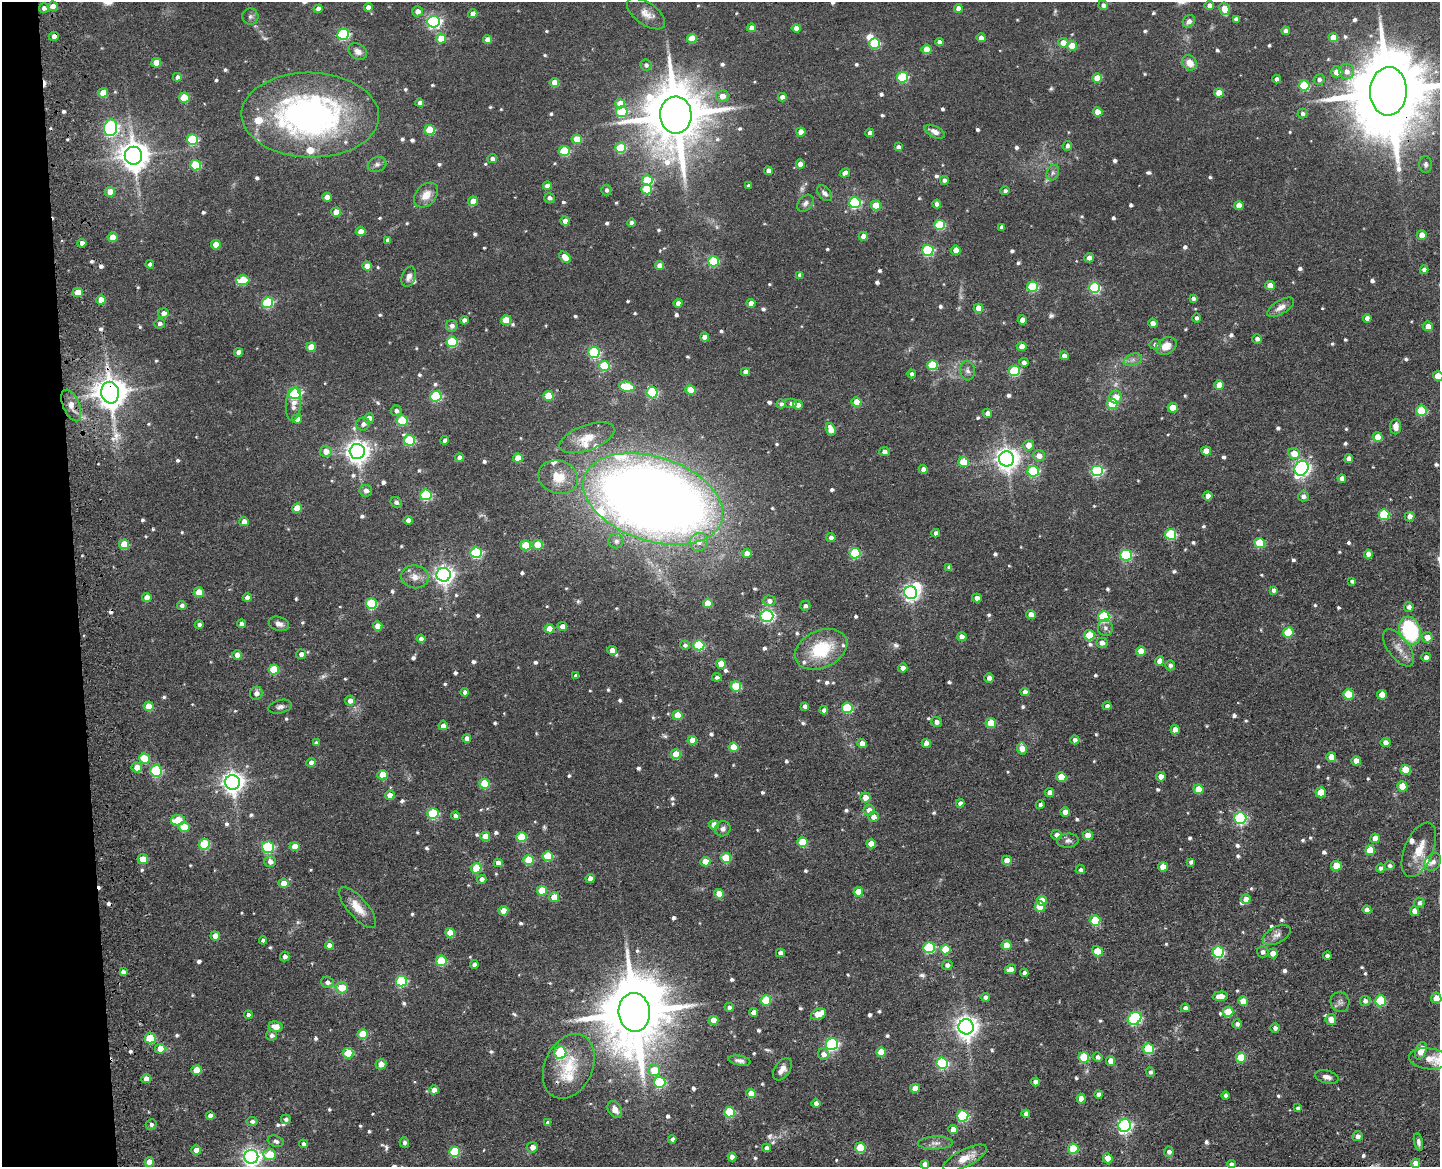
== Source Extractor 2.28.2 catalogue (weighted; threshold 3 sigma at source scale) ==
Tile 4 of 3 x 4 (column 1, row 2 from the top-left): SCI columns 305-1742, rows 2442-3606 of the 4896 x 4920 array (HDU 1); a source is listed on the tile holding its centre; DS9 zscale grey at full resolution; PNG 1442 x 1169 px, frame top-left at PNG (2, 2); each listed source drawn as its Kron ellipse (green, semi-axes under 4 px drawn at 4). Shown black and unused: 5% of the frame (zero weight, under 3 of 4 exposures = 9% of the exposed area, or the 3 px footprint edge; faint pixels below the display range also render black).
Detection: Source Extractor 2.28.2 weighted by HDU 2 'WHT'; one run over the whole footprint, this tile lists its part. Background 0.0674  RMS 0.008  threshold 0.0358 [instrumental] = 3 sigma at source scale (4.5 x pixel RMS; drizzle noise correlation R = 1.50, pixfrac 1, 0.05/0.05 arcsec/px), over >= 5 px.
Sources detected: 808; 8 too faint to see at this stretch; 4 inside a brighter object's white glare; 7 cosmic-ray / hot-pixel residue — neither listed nor drawn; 14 inside a brighter listed object's ellipse — not listed separately; of the other 775, all 500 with FLUX_AUTO >= 2.26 (the completeness limit of this list) listed and drawn (275 fainter detections not listed), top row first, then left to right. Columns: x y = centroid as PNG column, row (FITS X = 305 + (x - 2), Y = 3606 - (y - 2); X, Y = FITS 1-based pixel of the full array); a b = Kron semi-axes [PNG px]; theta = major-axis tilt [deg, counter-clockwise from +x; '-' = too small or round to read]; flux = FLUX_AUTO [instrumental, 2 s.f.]
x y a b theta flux
1103 5 5 4 - 3.1
1209 5 5 4 - 4.3
53 6 5 5 - 6.6
368 7 4 4 - 4.8
44 8 5 5 - 2.9
958 8 4 4 - 6.9
318 9 4 4 - 5.7
1224 9 6 5 - 16
417 11 5 5 - 6.2
473 14 4 4 - 5.8
646 14 22 11 -35 8.6
250 16 8 8 - 2.5
1236 19 4 4 - 2.9
1189 21 7 5 47 3.7
433 22 6 6 - 180
751 28 4 4 - 6.5
796 28 4 4 - 5.3
1286 31 4 4 - 3.7
343 34 6 5 - 91
54 36 5 4 - 4.1
1333 37 5 4 - 12
441 38 5 5 - 15
692 38 5 4 - 20
981 38 4 4 - 4.9
487 40 4 4 - 7.3
939 42 4 4 - 3.5
875 43 5 5 - 49
1063 43 5 5 - 8.5
1072 46 5 4 - 15
927 49 5 5 - 19
358 51 10 7 -35 4.9
156 63 5 5 - 14
1189 63 8 6 -49 9.4
646 65 6 5 - 2.5
1347 71 8 7 - 5.4
1337 72 6 5 - 8
177 77 4 4 - 3.1
902 77 5 5 - 55
1097 78 5 4 - 16
1277 79 4 4 - 4.8
1319 80 5 5 - 2.9
554 82 5 4 - 11
1304 85 5 5 - 46
1388 91 24 18 88 12000
103 93 5 5 - 15
1219 93 5 4 - 14
722 96 6 6 - 7.7
782 97 4 4 - 4.5
184 98 5 5 - 28
420 103 4 4 - 4
620 104 5 5 - 17
622 112 6 5 - 38
1098 112 5 4 - 10
1302 114 5 5 - 2.6
310 115 69 42 -1 270
676 115 18 15 -87 6600
111 128 8 6 82 160
430 130 5 5 - 36
801 132 4 4 - 9.2
935 132 11 5 -27 5
870 133 4 4 - 5.1
192 139 5 5 - 58
577 139 5 4 - 19
1067 146 5 4 - 2.6
898 147 4 4 - 3.3
621 148 5 5 - 40
564 151 5 5 - 44
133 156 9 8 - 1200
492 159 5 4 - 3.8
377 164 9 7 22 3
800 164 4 4 - 8.1
1426 164 8 6 -90 2.6
196 165 5 5 - 38
768 171 4 4 - 4.2
845 173 5 4 - 5
1053 173 8 6 69 2.4
647 180 5 5 - 42
944 180 4 4 - 2.4
547 186 4 4 - 6
748 186 4 4 - 2.4
647 189 5 5 - 32
606 190 5 5 - 2.5
1005 191 4 4 - 2.3
110 192 5 4 - 9.1
824 193 9 6 -46 3.1
426 195 14 10 48 9.1
327 197 5 4 - 6.2
549 198 5 4 - 3.1
473 201 5 4 - 9.9
855 202 6 5 - 93
805 203 9 7 47 3.1
937 204 4 4 - 3.8
876 205 5 5 - 21
1239 206 5 4 - 9.3
336 212 5 4 - 13
565 221 4 4 - 6.8
631 223 4 4 - 3.3
940 225 5 5 - 46
1001 227 4 3 - 2.4
361 232 5 4 - 10
1422 235 5 5 - 9.6
863 236 5 4 - 5.9
112 237 5 4 - 12
388 240 4 4 - 3.2
82 243 4 4 - 4.6
216 245 5 4 - 13
928 250 6 5 - 87
956 250 5 4 - 9.3
565 257 7 4 -42 11
1089 258 5 4 - 4.1
713 261 5 5 - 50
150 264 4 4 - 3
367 266 5 4 - 8.8
659 266 4 4 - 7.6
1424 270 4 4 - 3.5
800 275 4 4 - 3.3
409 277 10 6 70 4.2
243 280 6 5 - 28
1270 285 5 4 - 9.7
1033 287 5 5 - 55
1095 288 5 5 - 70
78 292 5 4 - 14
1193 298 4 4 - 2.4
101 300 5 4 - 12
268 302 5 5 - 62
678 303 4 4 - 4.2
751 303 4 4 - 6.6
1281 307 15 7 31 5.7
978 308 5 4 - 14
163 313 5 5 - 4.7
1197 318 4 4 - 2.7
1367 318 4 4 - 4.7
464 320 4 4 - 4
506 320 5 5 - 23
1022 320 4 4 - 7.8
1153 323 4 4 - 6.4
160 324 5 5 - 2.4
452 326 6 5 - 4.1
1428 326 5 5 - 7.1
705 337 4 4 - 6.9
1257 339 5 5 - 2.8
452 342 5 5 - 51
1155 344 5 5 - 3
1022 346 5 4 - 8.3
1166 346 11 8 30 9.6
311 347 5 4 - 16
239 352 4 4 - 4.7
594 352 6 5 - 75
1064 356 4 4 - 4.5
1133 360 9 5 19 2.9
1024 362 4 4 - 3
932 365 5 5 - 42
604 366 5 5 - 50
967 370 10 7 -84 3
1014 371 5 5 - 63
746 372 4 4 - 6.4
912 374 4 4 - 2.4
1438 376 5 5 - 16
1219 385 5 4 - 10
627 387 8 5 -14 39
690 390 5 4 - 20
110 393 11 9 -80 1600
295 393 6 5 - 110
652 393 6 5 - 78
436 396 5 5 - 69
548 396 5 5 - 25
1116 397 6 6 - 8.4
856 402 5 5 - 18
791 403 6 5 - 2.7
293 404 16 7 85 6.5
781 404 4 4 - 2.5
1112 404 5 5 - 34
71 405 17 8 -67 7
798 405 5 4 - 4.2
1173 408 5 5 - 16
396 411 5 5 - 2.9
1421 411 5 5 - 41
987 413 4 4 - 4.6
369 418 5 5 - 5.1
297 419 5 4 - 11
402 420 5 5 - 46
363 424 7 6 - 3.2
1396 427 8 5 86 5.9
831 429 6 4 -71 12
1378 437 5 5 - 14
587 438 29 12 20 15
409 440 5 5 - 50
445 440 4 4 - 3.2
1028 445 5 5 - 8.6
326 451 6 5 - 8.3
357 451 7 7 - 640
1206 451 5 4 - 11
884 452 5 4 - 3
1294 453 6 5 - 13
1039 456 6 5 - 6.7
459 457 4 4 - 4.3
518 458 5 4 - 14
1007 459 7 7 - 650
1349 459 4 4 - 5.2
963 462 5 5 - 16
1301 468 8 6 55 250
923 469 4 4 - 4.6
1097 470 6 5 - 110
1033 471 5 5 - 69
558 477 20 16 -18 16
1342 478 4 4 - 4.6
366 491 6 6 - 4.3
426 495 5 5 - 67
1208 496 5 4 - 7
1303 496 5 5 - 3.4
653 499 72 42 -18 1400
396 502 6 5 - 2.6
297 508 5 4 - 13
1384 514 5 5 - 53
1410 517 5 5 - 5.4
408 520 4 4 - 5.1
244 522 5 4 - 6
935 533 4 4 - 3.1
1171 534 5 5 - 54
831 538 4 4 - 3.9
616 541 7 7 - 3.2
699 542 9 9 - 5.8
1259 543 5 5 - 38
124 544 5 5 - 22
526 545 5 5 - 25
538 545 5 5 - 23
476 553 6 5 - 81
855 553 5 5 - 51
747 554 5 4 - 8.2
1368 554 4 4 - 5.6
1126 555 6 5 - 79
949 567 4 4 - 2.4
444 575 7 7 - 400
415 577 14 11 -8 7.9
1352 581 4 4 - 2.3
1274 590 4 4 - 2.7
199 592 5 5 - 16
911 593 6 6 - 250
247 597 4 4 - 5
147 598 5 4 - 8.6
977 598 5 4 - 4.8
769 601 6 5 - 4
708 603 5 5 - 20
371 604 5 5 - 54
182 605 5 4 - 3.3
805 606 5 5 - 2.5
1409 607 5 4 - 3.5
1031 615 5 4 - 7.7
767 616 6 6 - 130
1104 617 6 5 - 80
241 624 4 4 - 4.1
279 624 10 7 -17 4.1
199 625 4 4 - 2.4
378 626 5 4 - 9.6
562 626 5 4 - 5
1105 628 8 7 - 3
549 629 5 4 - 12
1410 630 14 10 -71 79
1288 632 5 5 - 30
1089 635 5 5 - 29
962 637 5 4 - 6.8
1427 637 5 5 - 7.8
421 639 4 4 - 4
1102 643 6 5 - 4.8
685 645 5 4 - 2.3
699 645 5 5 - 62
1398 648 22 10 -53 8.3
821 649 27 18 25 43
612 650 5 4 - 8
1141 651 5 4 - 11
301 654 5 5 - 4.2
237 655 5 4 - 7.1
1426 657 5 4 - 4.1
1160 661 5 4 - 7
721 664 5 5 - 14
1170 665 5 5 - 2.5
903 668 4 4 - 5.5
274 669 5 5 - 32
576 676 4 4 - 2.7
717 677 5 4 - 2.4
989 678 4 4 - 3.6
736 686 5 5 - 35
465 692 4 4 - 3.3
1025 692 4 4 - 5.3
256 693 7 6 - 4
1348 694 5 5 - 31
1382 695 5 5 - 12
350 701 5 5 - 5.1
149 706 5 5 - 17
805 706 4 4 - 3.2
1107 706 4 4 - 3.2
280 707 12 6 13 3.3
847 708 5 5 - 50
824 710 4 4 - 3.6
678 715 5 4 - 18
936 722 5 5 - 3.9
991 723 5 5 - 22
443 726 4 4 - 5.8
1175 730 5 4 - 7.1
467 738 4 4 - 5
692 740 5 4 - 11
1075 740 5 4 - 3.5
1385 742 5 4 - 4.5
316 743 4 4 - 2.3
862 743 5 4 - 6.2
926 743 4 4 - 5.5
733 747 5 4 - 16
1022 748 6 5 - 10
676 754 5 5 - 22
1331 757 5 4 - 12
144 758 5 5 - 25
1356 761 5 4 - 8.5
311 762 5 4 - 5.3
137 767 5 5 - 9.7
1405 770 5 5 - 21
156 771 6 5 - 72
382 775 5 4 - 18
1061 777 5 5 - 17
1161 777 5 4 - 7.3
232 782 7 7 - 560
484 784 5 5 - 30
1402 786 5 5 - 13
1198 789 5 5 - 16
1321 792 5 5 - 17
1049 793 4 4 - 5.6
390 795 5 4 - 8.4
865 797 5 5 - 9.9
960 803 4 4 - 3.3
1040 805 4 4 - 2.4
869 810 5 5 - 6.5
1065 812 4 4 - 6.8
433 814 5 5 - 62
455 816 4 4 - 3.5
873 817 5 5 - 5.7
1240 818 6 6 - 120
178 820 7 5 8 27
714 825 5 5 - 7.7
184 827 5 5 - 19
723 829 8 7 - 3.4
1057 835 5 5 - 4.8
1088 835 5 4 - 11
485 836 5 4 - 12
521 837 5 5 - 34
1375 838 5 5 - 7.2
1068 841 11 7 5 3.1
802 842 5 5 - 25
204 844 5 5 - 47
871 844 5 4 - 10
295 846 5 4 - 9.8
268 847 6 5 - 87
1370 850 5 5 - 18
1419 850 29 14 67 17
548 856 5 5 - 32
726 858 5 5 - 28
143 859 5 5 - 17
528 860 5 5 - 29
1007 860 5 4 - 8.6
270 861 5 5 - 5.1
705 862 5 5 - 14
1191 862 4 4 - 2.3
1433 862 9 7 50 3.6
498 863 4 4 - 6.4
1336 866 5 5 - 17
1389 866 5 4 - 2.3
1163 867 5 4 - 12
476 868 5 5 - 30
1381 868 4 4 - 2.5
1080 870 5 4 - 2.5
590 878 4 4 - 5.4
482 879 5 4 - 3.4
283 883 5 4 - 11
542 891 5 5 - 25
858 892 5 5 - 16
719 894 5 4 - 13
554 897 5 5 - 13
1246 899 5 5 - 6.5
1042 901 5 5 - 12
1419 903 5 5 - 2.7
1040 907 5 5 - 22
358 908 25 10 -49 12
1367 910 4 4 - 5.6
503 911 5 4 - 10
1414 911 5 4 - 6.2
1095 921 5 5 - 32
450 933 5 4 - 17
1277 935 15 8 29 4.9
215 936 5 4 - 8.7
263 940 4 3 - 2.5
329 945 4 4 - 6.4
1007 945 5 5 - 16
929 948 5 5 - 73
945 949 5 5 - 23
1097 951 5 5 - 18
1218 952 5 5 - 85
1263 952 6 5 - 3.1
780 953 4 4 - 4
1273 953 5 5 - 5.8
285 956 5 4 - 3.1
1327 956 4 4 - 2.5
441 961 5 5 - 42
474 964 4 4 - 3.3
947 965 5 5 - 2.8
1010 969 6 4 22 5.1
123 972 4 4 - 3.4
1024 973 4 4 - 2.4
401 981 5 5 - 67
327 982 6 5 - 4.1
341 987 6 6 - 16
1220 996 8 4 2 8.8
985 997 5 4 - 3
1436 998 5 5 - 14
766 1000 5 5 - 31
1243 1001 5 5 - 12
1365 1001 5 5 - 3.2
1380 1001 5 5 - 52
1340 1002 10 9 - 3.2
729 1007 5 4 - 3.1
1185 1008 4 4 - 3.1
634 1012 19 16 -86 7800
754 1012 4 4 - 5.2
1228 1012 5 5 - 24
818 1014 8 5 21 20
248 1015 4 4 - 2.4
1135 1018 7 6 - 110
713 1020 5 4 - 11
1331 1020 5 5 - 10
1237 1024 4 4 - 2.8
276 1027 7 5 -11 8.5
966 1027 7 7 - 620
1275 1028 4 4 - 3.2
363 1034 5 5 - 24
272 1035 5 5 - 3.2
150 1038 5 5 - 37
832 1044 6 6 - 120
160 1049 5 5 - 12
1148 1049 5 5 - 45
1421 1051 9 5 69 14
560 1052 6 6 - 58
881 1052 5 5 - 18
348 1053 5 5 - 29
823 1054 6 5 - 5.6
1084 1057 5 5 - 33
1098 1057 5 4 - 2.4
1241 1057 5 5 - 27
1429 1059 20 10 -7 12
740 1061 11 4 -10 3.3
1111 1061 5 4 - 9.1
942 1063 6 5 - 90
381 1064 5 5 - 6.2
569 1066 34 24 65 31
782 1069 12 7 55 5.2
197 1070 5 5 - 18
654 1070 6 5 - 19
1151 1072 5 4 - 2.4
1327 1077 12 6 -14 4.4
146 1079 5 4 - 6
660 1082 6 5 - 70
1035 1082 4 4 - 5.4
915 1088 5 4 - 11
434 1090 5 4 - 6.7
751 1093 5 5 - 14
1098 1094 4 4 - 3.9
1225 1095 4 4 - 2.5
1081 1099 5 4 - 6
816 1103 4 4 - 3.7
1298 1108 4 4 - 2.4
615 1109 9 6 -59 5.2
729 1112 5 5 - 47
1026 1114 4 4 - 3.3
210 1116 4 4 - 4
963 1116 6 5 - 75
286 1119 5 5 - 2.4
252 1121 5 4 - 2.7
548 1123 4 4 - 2.8
151 1124 5 5 - 2.3
1125 1125 6 6 - 170
953 1130 5 4 - 8.1
1358 1136 5 5 - 3.9
672 1139 4 4 - 2.7
276 1141 8 5 -20 2.5
404 1142 5 5 - 2.8
1418 1142 9 4 -78 2.6
935 1143 17 6 1 4.6
303 1144 4 4 - 2.7
532 1147 5 5 - 5.9
766 1148 4 4 - 3.3
860 1148 5 5 - 32
1073 1149 5 5 - 29
196 1150 5 4 - 7.1
454 1152 5 5 - 41
1169 1152 5 5 - 3.4
270 1154 6 5 - 25
251 1157 7 7 - 370
732 1157 4 4 - 4.4
965 1158 24 8 26 12
1108 1158 5 5 - 11
149 1162 5 4 - 11
1416 1163 4 4 - 7.2
925 1164 4 4 - 5.7
1231 1164 4 4 - 2.4
Overlapping masked pixels (flux is a lower limit): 6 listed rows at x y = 54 36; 1388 91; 110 393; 652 393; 71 405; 150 1038
Isophote crosses this tile's border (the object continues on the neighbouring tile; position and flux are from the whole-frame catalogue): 5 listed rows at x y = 1388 91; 1438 376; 1436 998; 251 1157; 925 1164